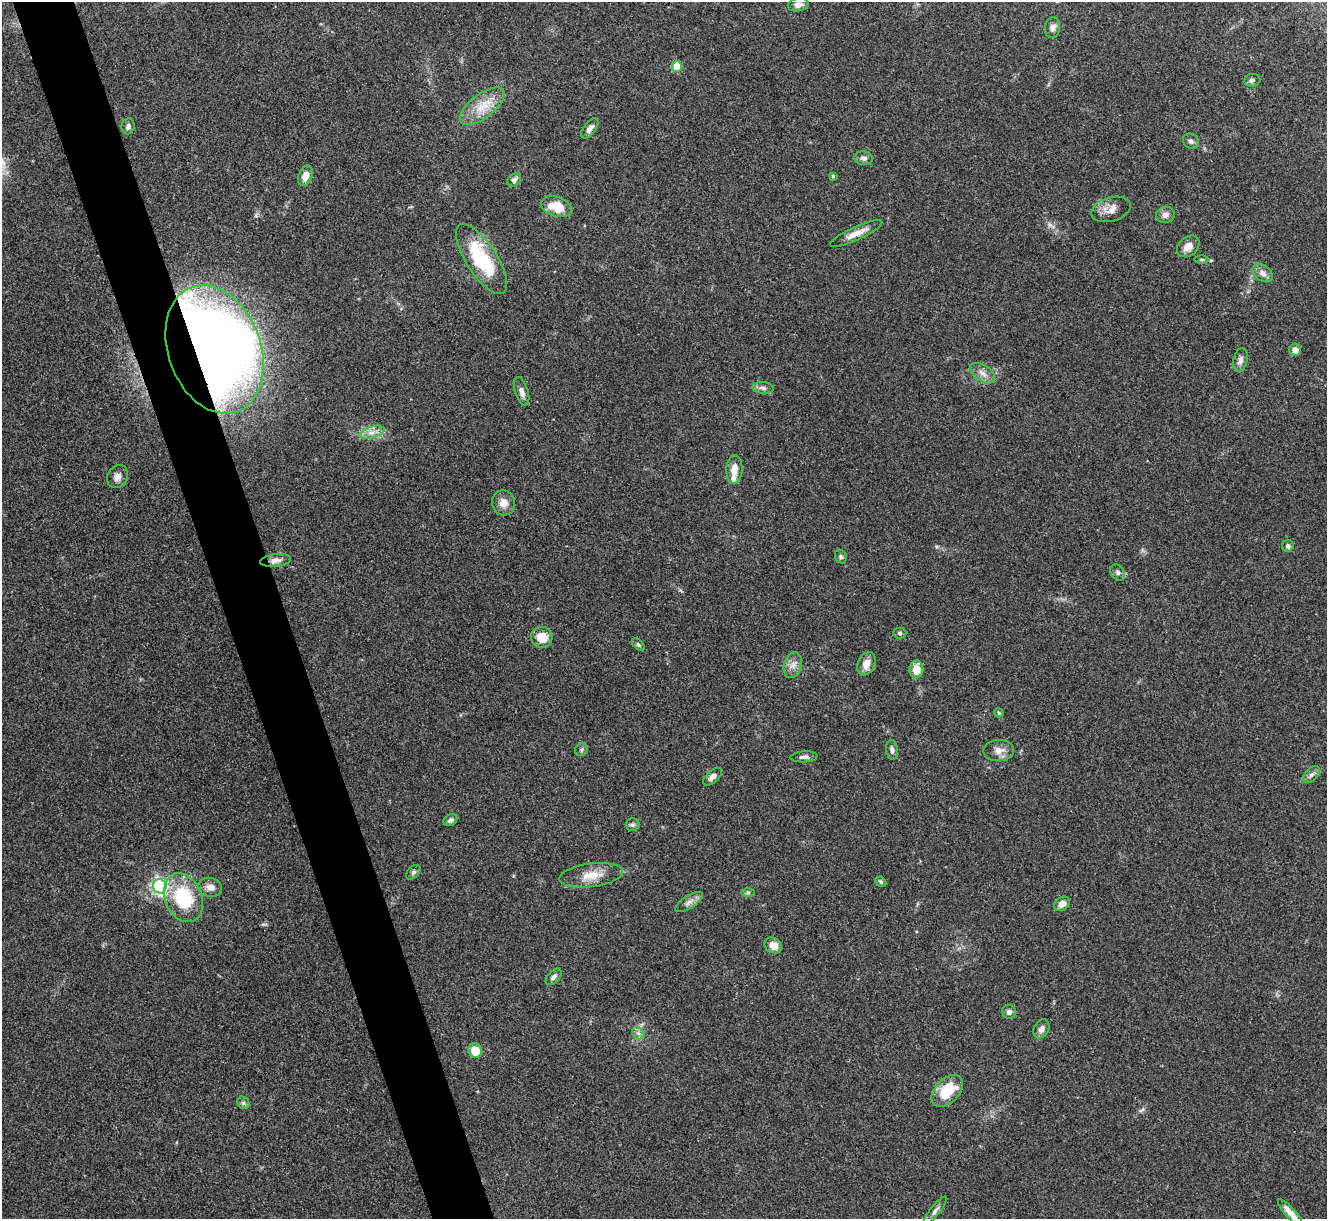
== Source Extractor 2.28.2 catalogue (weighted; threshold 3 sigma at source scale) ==
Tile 11 of 4 x 4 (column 3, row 3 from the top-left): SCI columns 2651-3975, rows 1364-2580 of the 5300 x 5287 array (HDU 1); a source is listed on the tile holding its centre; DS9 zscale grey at full resolution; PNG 1329 x 1221 px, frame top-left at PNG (2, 2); each listed source drawn as its Kron ellipse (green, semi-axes under 4 px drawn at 4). Shown black and unused: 5% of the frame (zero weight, under 3 of 4 exposures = <1% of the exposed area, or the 3 px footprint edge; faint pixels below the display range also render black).
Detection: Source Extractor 2.28.2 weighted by HDU 2 'WHT'; one run over the whole footprint, this tile lists its part. Background 0.0571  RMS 0.0056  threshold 0.0253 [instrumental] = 3 sigma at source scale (4.5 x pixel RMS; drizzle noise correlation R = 1.50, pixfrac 1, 0.05/0.05 arcsec/px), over >= 5 px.
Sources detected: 69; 1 inside a brighter listed object's ellipse — not listed separately; the other 68 listed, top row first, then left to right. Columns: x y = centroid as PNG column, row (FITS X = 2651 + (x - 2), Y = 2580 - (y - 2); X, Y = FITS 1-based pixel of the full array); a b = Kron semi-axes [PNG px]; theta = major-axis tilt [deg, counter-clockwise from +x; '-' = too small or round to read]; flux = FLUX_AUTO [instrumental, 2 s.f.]
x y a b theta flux
798 5 10 6 12 2.8
1052 28 10 7 81 2.8
677 66 5 5 - 16
1252 80 8 6 7 1.5
482 106 27 12 38 12
128 126 8 6 80 2.1
590 128 12 6 52 2.7
1191 141 8 7 - 1.8
864 158 9 7 -6 2.1
305 176 10 6 68 4.6
833 176 4 4 - 0.8
514 180 7 5 40 2.1
556 207 16 9 -17 13
1111 209 20 12 16 5.9
1165 215 9 8 - 2.7
856 233 29 6 25 5.9
1188 246 12 9 42 4.6
481 259 40 15 -57 36
1202 259 7 3 0 0.82
1263 273 11 8 -36 3.1
214 349 66 46 -69 1000
1295 350 6 6 - 3.1
1240 360 12 7 77 2.7
982 373 14 8 -33 4
763 388 11 6 -5 2.2
522 391 15 6 -73 3.1
372 432 13 5 17 3.6
734 469 14 8 86 6.1
118 477 12 9 57 3.1
503 503 13 11 -75 4.9
1288 546 6 6 - 1.3
841 557 7 5 -59 1
276 560 15 6 8 3.2
1118 572 9 6 -52 1.7
900 633 6 5 - 1
542 637 11 10 - 8.5
638 645 8 4 -44 1.1
866 664 12 8 67 5.9
793 665 13 9 74 3.9
916 670 9 7 83 9.2
999 713 5 4 - 0.71
581 750 7 6 - 1.2
892 750 10 6 -83 1.9
999 750 15 10 3 4.4
804 757 13 5 3 1.9
1311 775 10 6 44 2.1
712 777 11 6 43 2.8
450 820 7 5 30 1.6
633 825 7 6 - 1.3
413 872 9 5 46 1.4
591 875 32 12 7 10
881 882 6 4 -44 0.92
160 886 7 6 - 150
210 887 12 9 -13 3.6
748 892 7 4 0 0.92
184 898 25 18 -67 35
689 902 16 6 32 3
1062 904 8 6 38 3.7
773 945 9 7 -28 5.4
554 977 10 5 47 1.7
1009 1012 7 7 - 2
1041 1029 10 7 60 2.6
638 1033 7 5 -44 1.7
475 1051 7 6 - 10
947 1091 19 12 46 17
243 1103 7 5 -46 1.3
935 1211 17 5 51 2.3
1290 1213 18 5 -48 5.1
Overlapping masked pixels (flux is a lower limit): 1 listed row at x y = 214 349
Isophote crosses this tile's border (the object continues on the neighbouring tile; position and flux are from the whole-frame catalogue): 1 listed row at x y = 1290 1213